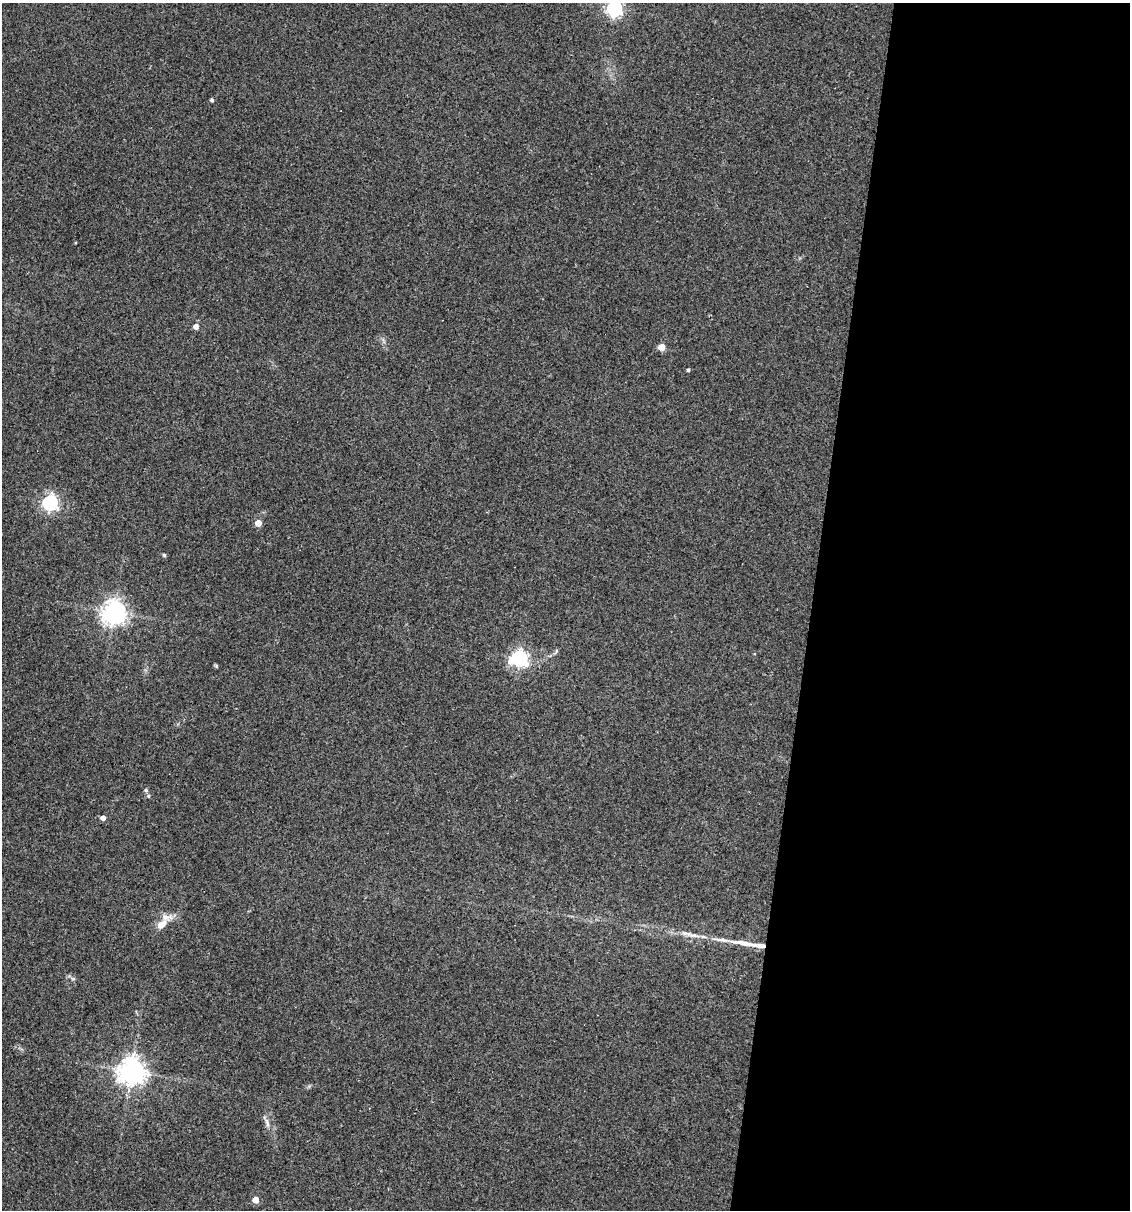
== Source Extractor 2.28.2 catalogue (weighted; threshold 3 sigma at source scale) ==
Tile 12 of 4 x 4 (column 4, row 3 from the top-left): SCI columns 3614-4741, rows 1209-2416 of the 4853 x 4831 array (HDU 1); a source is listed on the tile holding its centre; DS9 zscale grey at full resolution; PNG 1132 x 1212 px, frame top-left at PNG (2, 3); no overlay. Shown black and unused: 28% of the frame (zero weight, under 3 of 4 exposures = <1% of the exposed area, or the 3 px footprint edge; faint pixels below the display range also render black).
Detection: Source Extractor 2.28.2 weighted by HDU 2 'WHT'; one run over the whole footprint, this tile lists its part. Background 0.149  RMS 0.0066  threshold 0.0296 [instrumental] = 3 sigma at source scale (4.5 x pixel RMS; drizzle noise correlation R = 1.50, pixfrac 1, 0.05/0.05 arcsec/px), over >= 5 px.
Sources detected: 22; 1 cosmic-ray / hot-pixel residue — not listed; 1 inside a brighter listed object's ellipse — not listed separately; the other 20 listed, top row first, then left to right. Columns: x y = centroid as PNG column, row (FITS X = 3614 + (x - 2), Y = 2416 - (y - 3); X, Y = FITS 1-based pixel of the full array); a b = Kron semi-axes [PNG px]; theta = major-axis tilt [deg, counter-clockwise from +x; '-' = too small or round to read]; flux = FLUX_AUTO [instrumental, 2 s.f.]
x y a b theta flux
614 9 8 6 78 170
212 100 4 4 - 1.4
196 326 5 5 - 4.2
661 347 5 4 - 12
688 370 3 3 - 1.2
50 503 6 6 - 200
258 523 4 4 - 8.9
164 555 4 4 - 1.1
114 612 8 8 - 530
519 658 8 7 - 160
216 666 6 4 -47 0.78
146 790 5 4 - 1.3
148 796 5 4 - 1
103 818 5 4 - 3.2
161 924 20 8 36 9.2
693 935 27 5 -12 6.2
744 943 34 6 -9 12
131 1071 9 8 - 700
267 1123 14 4 -74 2.6
256 1200 4 4 - 8.8
Isophote crosses this tile's border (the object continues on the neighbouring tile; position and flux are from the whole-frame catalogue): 1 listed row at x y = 614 9